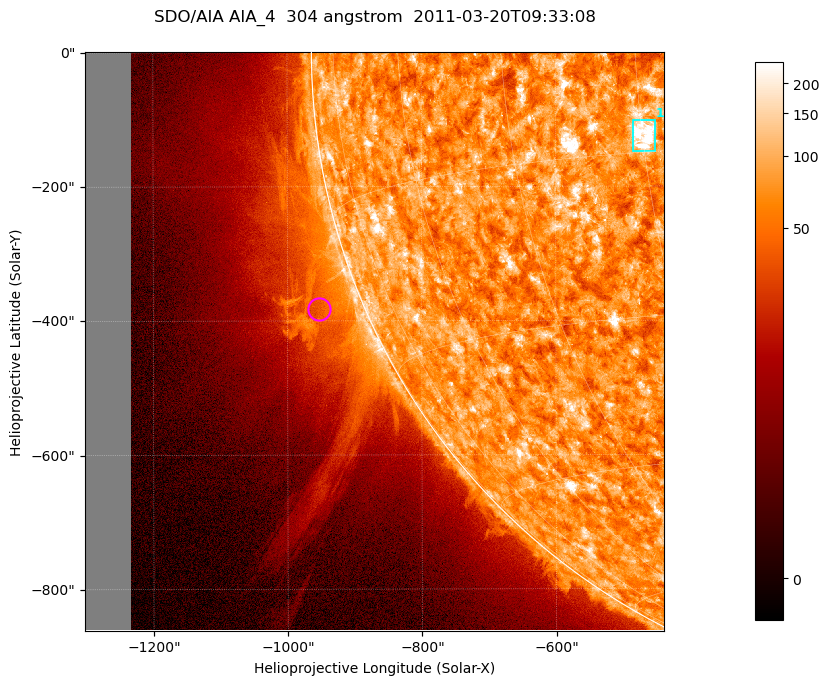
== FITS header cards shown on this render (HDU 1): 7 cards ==
TELESCOP= 'SDO/AIA '           / For AIA: SDO/AIA
INSTRUME= 'AIA_4   '           / For AIA: AIA_ATA1, AIA_ATA2, AIA_ATA3 or AIA_AT
WAVELNTH=                  304 / [angstrom] Wavelength
WAVEUNIT= 'angstrom'           / Wavelength unit: angstrom
DATE-OBS= '2011-03-20T09:33:08.124' / [ISO] Date when observation started; ISO 8
CTYPE1  = 'HPLN-TAN'           / CTYPE1; Typically HPLN
CTYPE2  = 'HPLT-TAN'           / CTYPE2; Typically HPLT

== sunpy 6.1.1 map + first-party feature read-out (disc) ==
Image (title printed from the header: SDO/AIA AIA_4  304 angstrom  2011-03-20T09:33:08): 1438 x 1438 px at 0.6 arcsec/px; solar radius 964 arcsec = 1605 px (partial field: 11% of the solar disc is inside the frame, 43% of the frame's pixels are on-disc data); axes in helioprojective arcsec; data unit not stated in the header (colour bar unlabelled)
Orientation: roll -0.132 deg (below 1 deg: not rotated)
Missing data: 7.9% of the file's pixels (0.0% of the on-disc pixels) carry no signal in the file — blank (NaN) pixels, whole columns, Tx -1302..-1232 arcsec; drawn neutral grey and excluded from every search
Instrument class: DISC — disc imager (sunpy class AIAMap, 304 A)
Bright regions (active regions / flare kernels): reference = the on-disc median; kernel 13 px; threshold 5 sigma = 114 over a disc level ~73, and >= 1.15x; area >= 2067 px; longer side >= 17 px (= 10 arcsec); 1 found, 1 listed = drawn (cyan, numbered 1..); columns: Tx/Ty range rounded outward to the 2 arcsec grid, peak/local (2 s.f.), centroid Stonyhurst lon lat
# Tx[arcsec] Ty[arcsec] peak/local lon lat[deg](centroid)
1 -486..-452 -148..-100 8.4 -30 -14
Off-limb structures (1.02-1.3 R_sun): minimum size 400 px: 4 found; the strongest spans PA ~95..125 deg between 1.02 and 1.3 R_sun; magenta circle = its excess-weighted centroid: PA ~110 deg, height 1.07 R_sun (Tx ~-954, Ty ~-382 arcsec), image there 2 x the reference